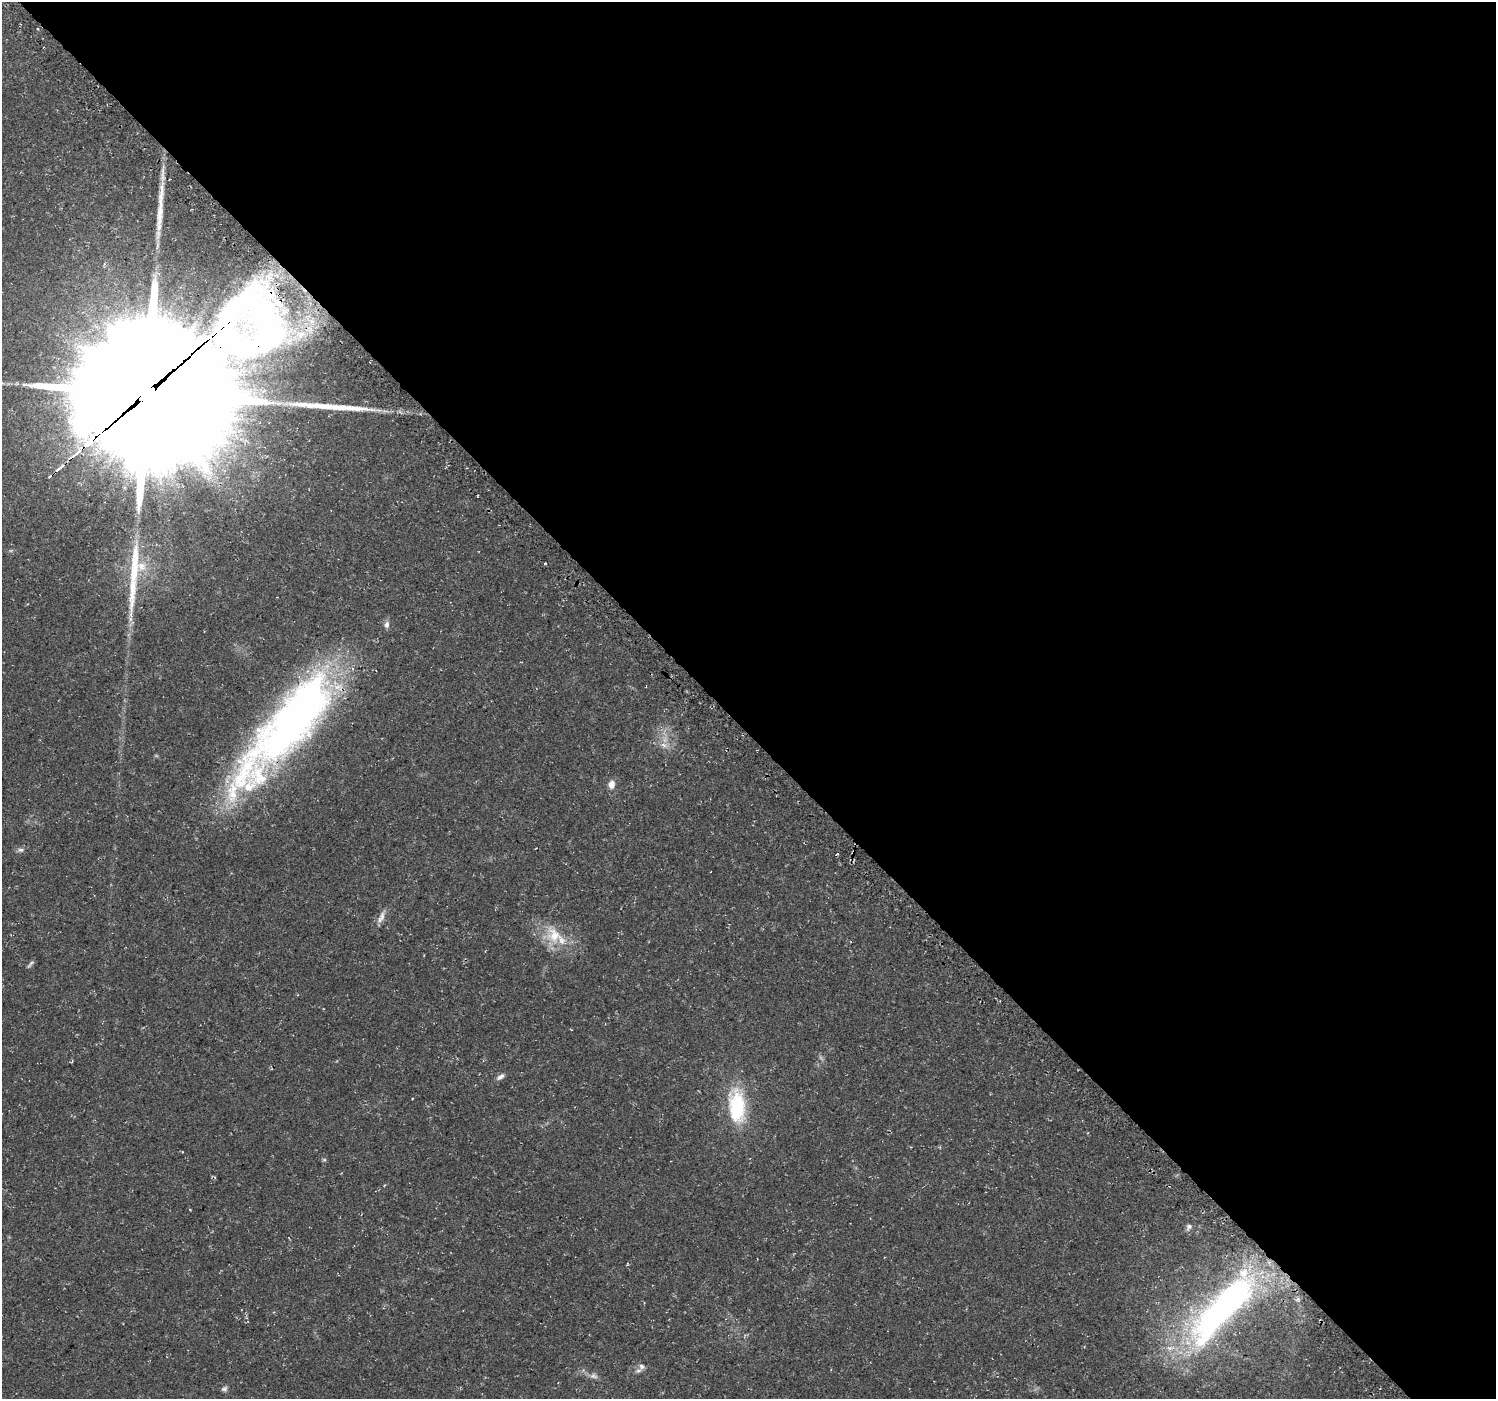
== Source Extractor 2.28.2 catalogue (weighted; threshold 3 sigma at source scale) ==
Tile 8 of 4 x 4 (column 4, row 2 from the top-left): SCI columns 4568-6061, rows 3011-4407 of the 6110 x 6084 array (HDU 1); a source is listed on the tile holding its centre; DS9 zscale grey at full resolution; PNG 1498 x 1401 px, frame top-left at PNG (2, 2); no overlay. Shown black and unused: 52% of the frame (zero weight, under 3 of 4 exposures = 5% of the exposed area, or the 3 px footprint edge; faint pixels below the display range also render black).
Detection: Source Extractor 2.28.2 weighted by HDU 2 'WHT'; one run over the whole footprint, this tile lists its part. Background 0.0834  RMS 0.0048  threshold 0.0217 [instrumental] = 3 sigma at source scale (4.5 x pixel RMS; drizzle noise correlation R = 1.50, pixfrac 1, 0.0396/0.0396 arcsec/px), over >= 5 px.
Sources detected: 32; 2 inside a brighter object's white glare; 2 cosmic-ray / hot-pixel residue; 3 long thin detections or spike segments (spike, bleed or trail) — not listed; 4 inside a brighter listed object's ellipse — not listed separately; the other 21 listed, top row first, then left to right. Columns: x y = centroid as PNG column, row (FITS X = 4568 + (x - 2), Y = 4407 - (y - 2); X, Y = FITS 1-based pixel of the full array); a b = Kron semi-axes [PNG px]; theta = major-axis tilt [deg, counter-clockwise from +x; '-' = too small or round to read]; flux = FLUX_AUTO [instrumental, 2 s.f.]
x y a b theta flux
244 306 73 43 44 100
301 334 12 9 39 5.1
147 394 52 47 -11 24000
89 443 9 3 44 1400
58 469 10 4 45 2.5
545 563 4 2 - 0.38
134 566 74 12 86 29
288 726 152 39 50 310
663 745 10 6 -11 2.7
611 784 9 7 77 3.5
21 850 9 6 6 1.4
381 917 18 7 67 3
554 935 28 20 -64 15
30 964 12 3 49 0.97
500 1077 11 6 36 1.8
737 1106 43 20 -86 33
1189 1227 8 6 45 1.4
1222 1309 94 25 49 170
641 1366 10 7 -64 2
594 1376 12 7 -14 2.1
224 1389 8 5 24 1.2
Overlapping masked pixels (flux is a lower limit): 4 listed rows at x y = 244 306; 147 394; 89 443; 288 726